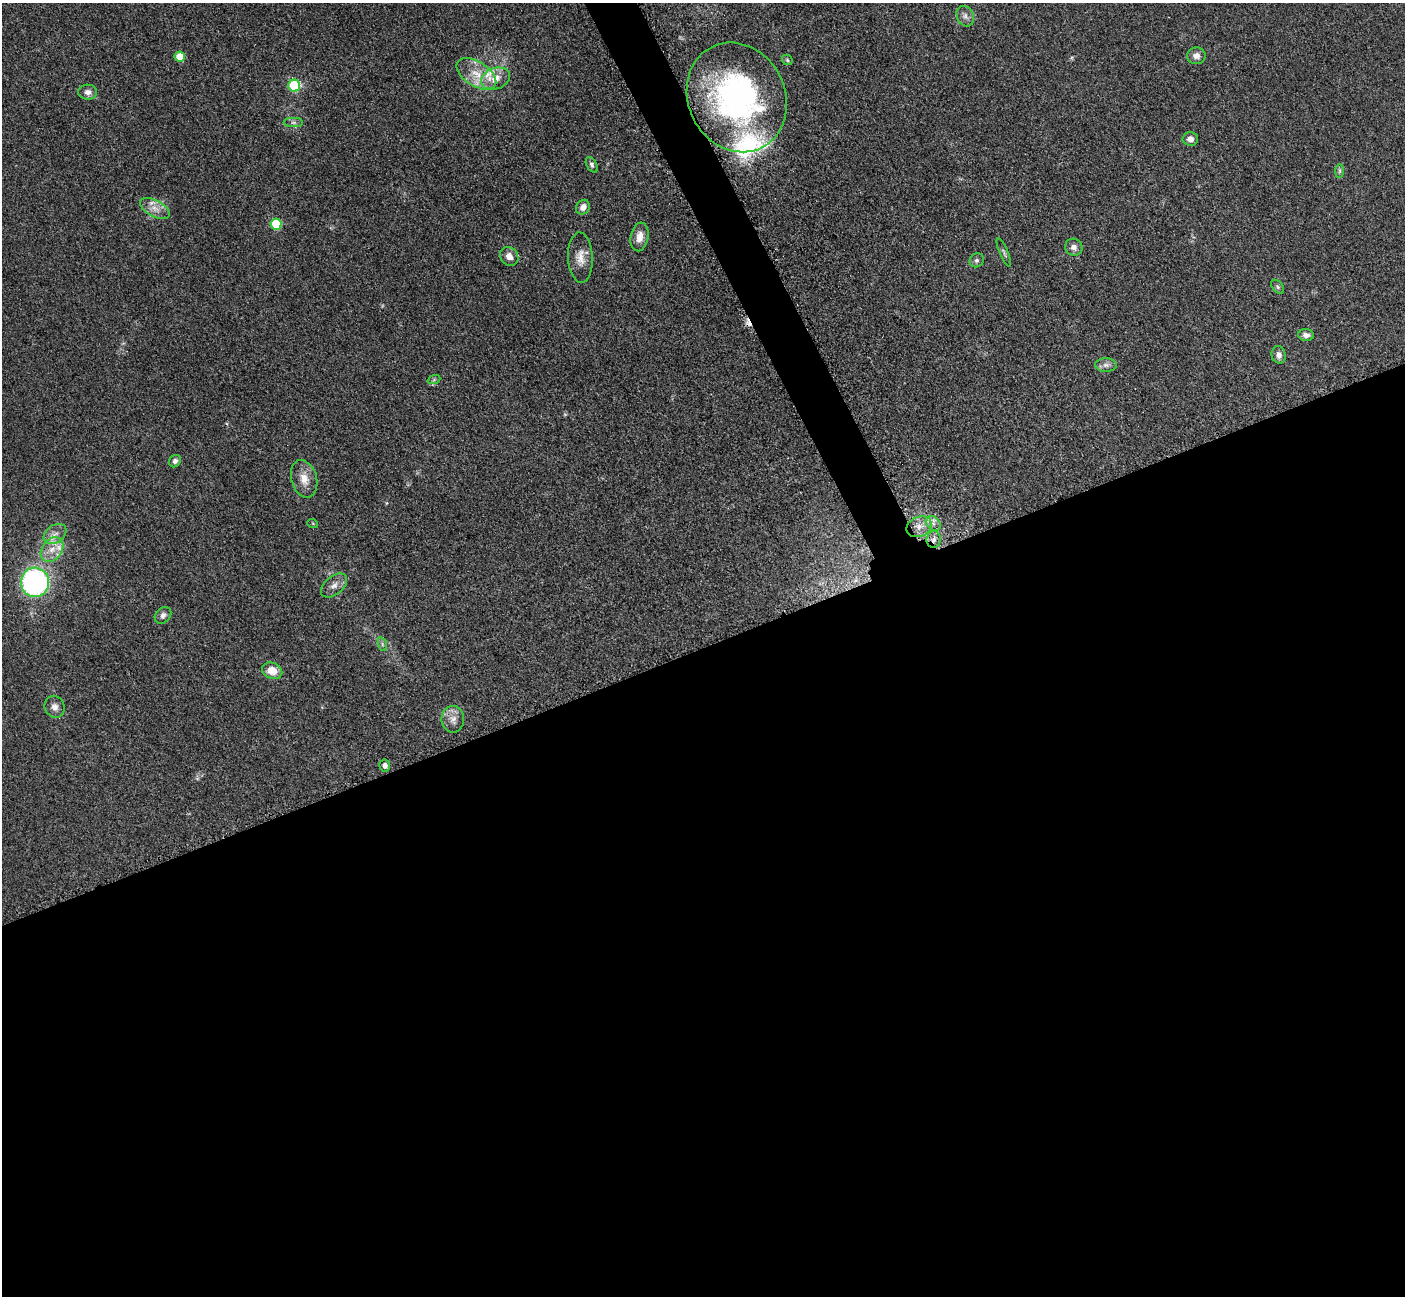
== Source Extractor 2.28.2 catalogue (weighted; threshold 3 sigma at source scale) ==
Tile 15 of 4 x 4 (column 3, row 4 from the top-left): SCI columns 2827-4229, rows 297-1590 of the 5699 x 5661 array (HDU 1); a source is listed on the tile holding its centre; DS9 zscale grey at full resolution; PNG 1407 x 1298 px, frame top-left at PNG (2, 3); each listed source drawn as its Kron ellipse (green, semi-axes under 4 px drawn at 4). Shown black and unused: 52% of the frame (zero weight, under 3 of 5 exposures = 4% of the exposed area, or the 3 px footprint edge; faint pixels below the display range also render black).
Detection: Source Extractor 2.28.2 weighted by HDU 2 'WHT'; one run over the whole footprint, this tile lists its part. Background 0.0527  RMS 0.0057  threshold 0.0254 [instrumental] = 3 sigma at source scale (4.5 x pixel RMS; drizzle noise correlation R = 1.50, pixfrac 1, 0.05/0.05 arcsec/px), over >= 5 px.
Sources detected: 47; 1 cosmic-ray / hot-pixel residue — neither listed nor drawn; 3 inside a brighter listed object's ellipse — not listed separately; the other 43 listed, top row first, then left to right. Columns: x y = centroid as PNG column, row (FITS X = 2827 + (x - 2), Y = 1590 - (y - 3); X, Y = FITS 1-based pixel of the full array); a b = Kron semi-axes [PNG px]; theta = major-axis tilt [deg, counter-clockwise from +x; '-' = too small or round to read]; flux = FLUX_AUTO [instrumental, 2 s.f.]
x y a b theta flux
965 16 11 8 -64 2.9
1196 56 9 8 - 3.3
180 57 5 5 - 9.8
787 60 6 4 -47 0.8
476 74 22 12 -33 12
496 78 15 10 20 6.9
294 86 6 6 - 44
88 92 9 7 -1 2.9
737 97 56 48 -63 150
293 123 10 4 0 1.6
1190 139 8 7 - 2.7
592 165 8 5 -62 1.3
1340 171 7 4 89 0.99
583 207 8 6 57 3.6
155 208 16 8 -27 5.1
276 224 5 5 - 26
639 237 14 9 80 5.5
1074 247 9 8 - 2.9
1004 253 15 3 -67 1.2
509 256 10 8 -48 3.9
580 258 25 12 -87 7.2
977 260 7 6 - 1.5
1278 287 8 5 -50 1.2
1306 335 8 6 -4 2.5
1279 355 8 7 - 2.8
1106 365 11 7 0 2.4
434 379 7 4 20 0.84
175 461 6 5 - 2.1
304 479 19 12 -74 7.2
933 523 8 6 -44 2.5
313 524 5 3 - 0.59
919 527 13 10 25 6.1
55 534 12 9 35 4.3
934 539 8 7 - 2.7
52 550 13 10 51 6.8
35 582 14 14 - 110
334 586 15 9 41 4.1
163 615 9 7 46 2.5
382 644 7 4 -72 1.1
272 671 10 8 -23 7.9
55 707 11 9 -66 3.2
453 719 13 11 -90 4.9
385 765 6 5 - 2.4
Overlapping masked pixels (flux is a lower limit): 1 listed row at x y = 934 539